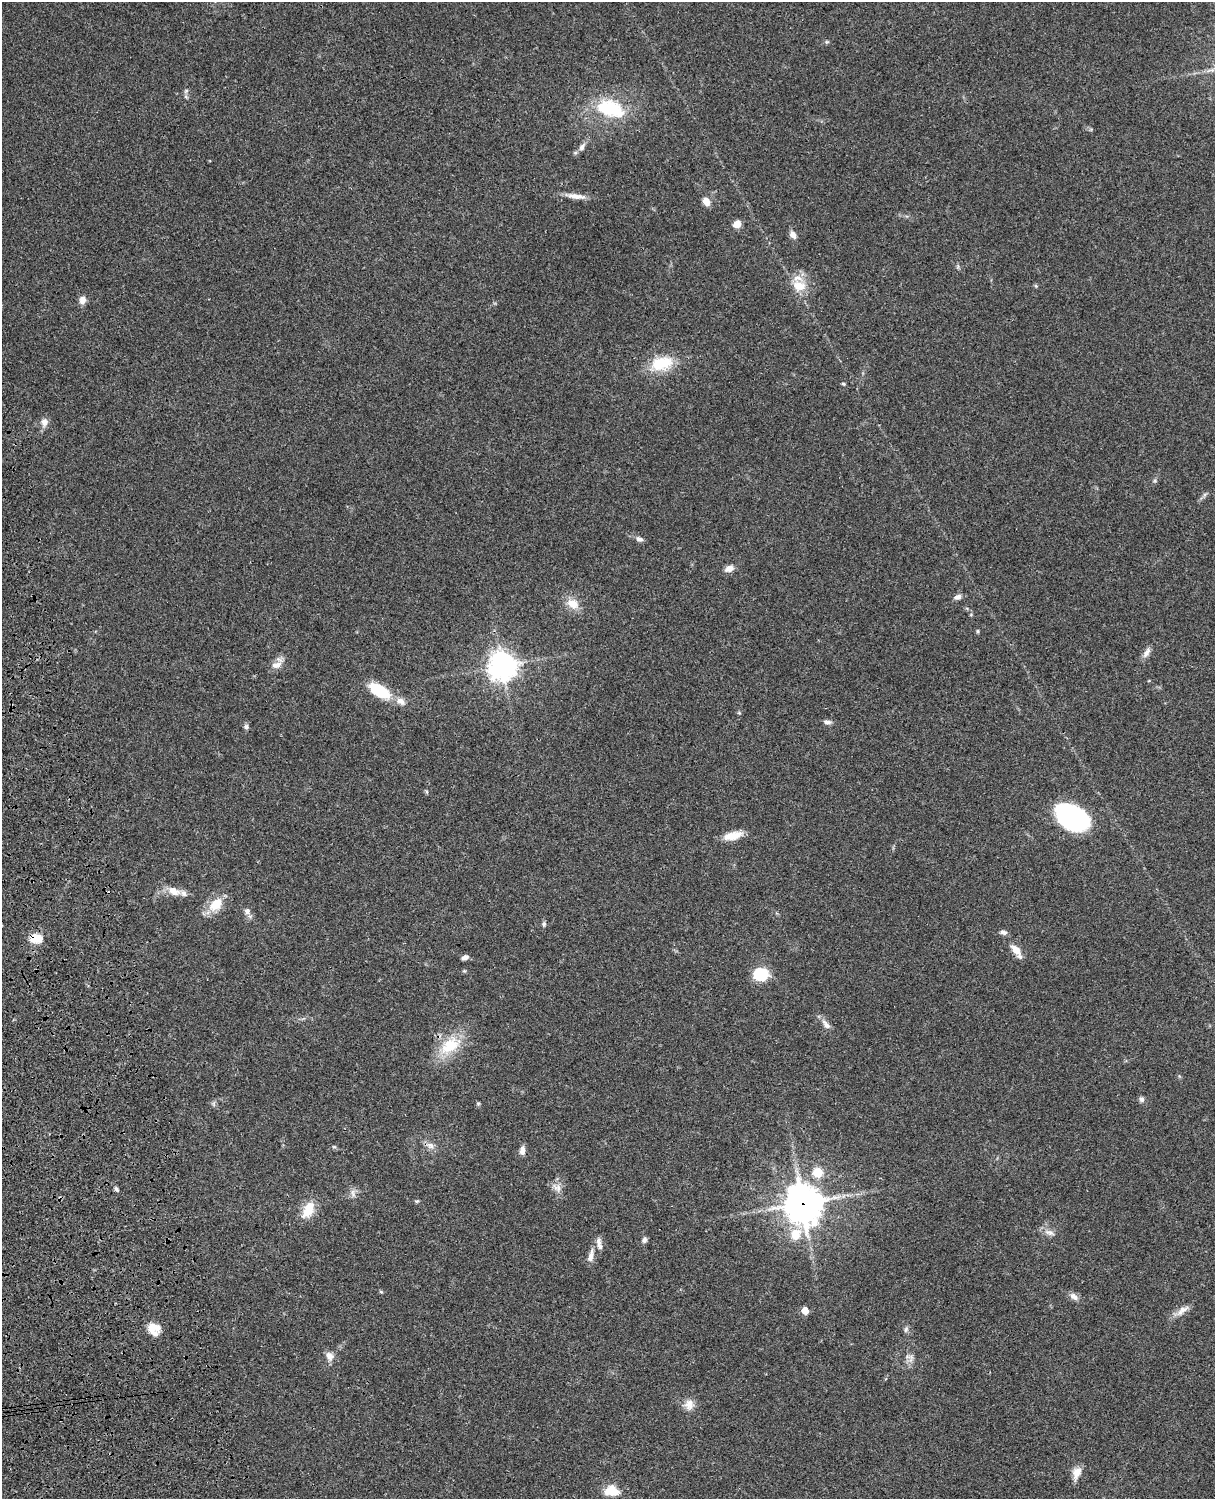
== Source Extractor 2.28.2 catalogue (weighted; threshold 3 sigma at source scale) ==
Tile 7 of 4 x 3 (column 3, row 2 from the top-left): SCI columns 2547-3759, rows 1771-3267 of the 5089 x 4924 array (HDU 1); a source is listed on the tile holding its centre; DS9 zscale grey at full resolution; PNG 1217 x 1501 px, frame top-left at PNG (2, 2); no overlay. Shown black and unused: <1% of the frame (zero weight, under 3 of 4 exposures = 6% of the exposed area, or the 3 px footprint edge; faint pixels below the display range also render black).
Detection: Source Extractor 2.28.2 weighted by HDU 2 'WHT'; one run over the whole footprint, this tile lists its part. Background 0.0864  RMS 0.0061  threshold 0.0274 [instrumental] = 3 sigma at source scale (4.5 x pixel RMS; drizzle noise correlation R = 1.50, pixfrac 1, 0.05/0.05 arcsec/px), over >= 5 px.
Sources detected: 77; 6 inside a brighter listed object's ellipse — not listed separately; the other 71 listed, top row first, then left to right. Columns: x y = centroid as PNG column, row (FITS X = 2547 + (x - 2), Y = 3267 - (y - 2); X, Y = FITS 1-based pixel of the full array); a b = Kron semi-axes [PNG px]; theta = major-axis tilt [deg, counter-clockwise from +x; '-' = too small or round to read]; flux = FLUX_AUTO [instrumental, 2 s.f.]
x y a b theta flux
827 42 6 4 -17 0.8
186 91 7 4 1 0.96
186 97 6 4 -19 0.91
607 108 30 20 -5 34
582 147 12 7 61 2.8
576 196 28 6 -7 5.5
706 201 11 8 -61 4.3
737 224 7 7 - 5.8
793 235 10 7 -61 3.4
799 286 19 15 -17 11
1036 286 6 4 -71 0.68
82 300 9 7 79 4.1
661 363 29 18 11 20
843 384 5 4 - 0.76
44 422 10 8 -86 3.7
1155 481 6 4 -19 0.78
639 539 10 6 -22 2.1
729 568 10 7 21 3.9
958 597 10 6 15 2.7
573 604 15 12 -33 8.4
978 631 5 3 - 0.72
1146 653 15 7 58 3.2
276 665 17 10 21 4.8
502 666 10 9 - 590
379 691 25 12 -31 24
739 713 6 3 -19 0.62
827 722 10 6 -12 2
246 727 7 6 - 1.4
427 792 6 4 -71 0.73
1073 817 28 18 -26 110
733 836 21 8 13 9.6
174 891 19 10 -21 6.9
216 904 14 10 40 14
247 911 9 8 - 2.4
544 924 7 5 78 1.2
1003 932 9 6 -10 2.2
36 938 16 12 1 8.7
1016 950 14 7 -47 6.6
465 958 8 5 25 2.4
464 971 5 4 - 0.72
761 974 12 11 - 25
826 1024 16 7 -48 3.6
450 1045 33 20 35 22
1142 1099 8 7 - 1.7
478 1103 6 3 -18 0.71
430 1145 12 8 -31 3.5
334 1147 6 4 -1 0.74
522 1151 11 6 86 3.2
818 1172 6 5 - 27
557 1188 13 9 -31 3.9
116 1189 7 5 -59 1.3
353 1193 12 4 -85 2.1
417 1201 6 4 10 0.79
803 1203 14 13 - 1100
308 1210 22 12 63 12
1049 1232 16 7 -18 3.5
795 1234 14 12 77 11
644 1240 7 5 88 1.9
599 1244 17 6 -79 3.2
591 1256 19 6 79 4.2
381 1292 6 3 -19 0.68
1074 1296 13 8 -35 3.1
1183 1309 17 8 23 4.3
805 1310 6 5 - 7.7
154 1327 16 11 -10 7.9
906 1329 8 6 73 1.4
329 1356 12 9 -57 3.8
911 1358 14 8 85 3.4
689 1404 14 12 79 5.6
1077 1472 15 11 66 5.4
612 1491 17 12 -7 10
Overlapping masked pixels (flux is a lower limit): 2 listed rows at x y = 36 938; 803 1203